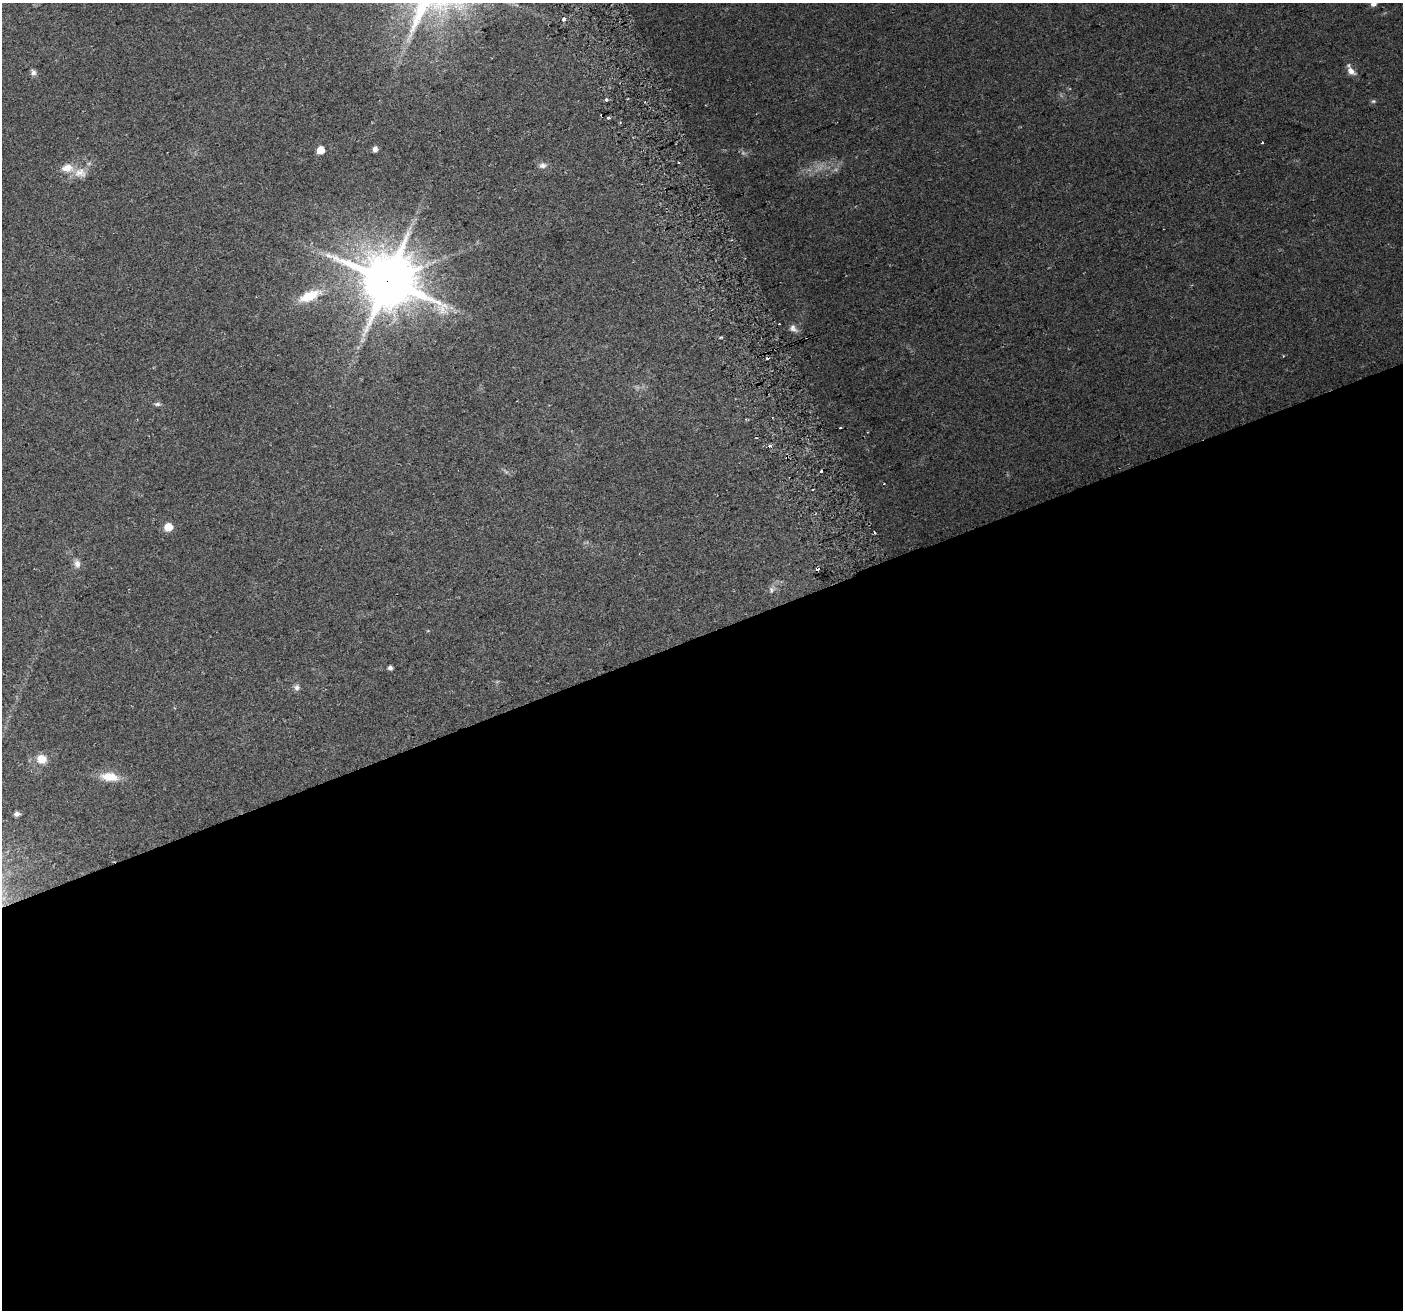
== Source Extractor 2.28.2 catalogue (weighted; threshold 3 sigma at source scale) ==
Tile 15 of 4 x 4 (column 3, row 4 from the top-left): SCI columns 2836-4236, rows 155-1462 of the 5668 x 5486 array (HDU 1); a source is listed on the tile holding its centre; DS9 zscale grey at full resolution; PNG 1405 x 1312 px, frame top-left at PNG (2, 3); no overlay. Shown black and unused: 52% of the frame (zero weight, under 2 of 3 exposures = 2% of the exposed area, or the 3 px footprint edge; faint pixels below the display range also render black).
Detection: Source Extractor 2.28.2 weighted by HDU 2 'WHT'; one run over the whole footprint, this tile lists its part. Background 0.0543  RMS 0.011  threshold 0.0493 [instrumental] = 3 sigma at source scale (4.5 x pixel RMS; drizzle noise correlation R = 1.50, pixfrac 1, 0.0396/0.0396 arcsec/px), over >= 5 px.
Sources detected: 38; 2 too faint to see at this stretch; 7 cosmic-ray / hot-pixel residue — not listed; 1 inside a brighter listed object's ellipse — not listed separately; the other 28 listed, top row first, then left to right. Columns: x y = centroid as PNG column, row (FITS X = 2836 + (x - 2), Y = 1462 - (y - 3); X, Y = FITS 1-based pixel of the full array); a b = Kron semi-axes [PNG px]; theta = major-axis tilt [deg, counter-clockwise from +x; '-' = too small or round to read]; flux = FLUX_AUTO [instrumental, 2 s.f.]
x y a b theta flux
1373 4 5 5 - 5.7
564 19 5 4 - 3.4
1351 71 11 7 -45 7.8
33 72 7 6 - 3.3
606 99 3 3 - 8.8
1373 101 6 5 - 1.7
608 117 3 3 - 3.9
375 149 4 4 - 6.7
320 150 5 5 - 21
543 165 11 8 7 4.8
80 173 18 14 -1 13
387 280 18 16 -17 6100
309 296 27 11 23 27
793 328 12 8 -56 5.1
720 338 4 3 - 1.2
157 404 8 5 1 2.5
821 471 3 2 - 1.8
884 484 3 2 - 0.96
813 489 3 2 - 1.8
168 527 6 5 - 26
874 533 3 3 - 3.1
77 564 11 8 -78 5.6
771 590 9 6 -80 2.9
390 668 4 4 - 4
297 688 9 7 77 3.7
42 759 11 10 - 13
109 777 22 10 -7 20
17 814 5 4 - 4.7
Overlapping masked pixels (flux is a lower limit): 1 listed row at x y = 387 280
Isophote crosses this tile's border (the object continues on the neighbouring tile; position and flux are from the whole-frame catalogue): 1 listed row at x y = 1373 4